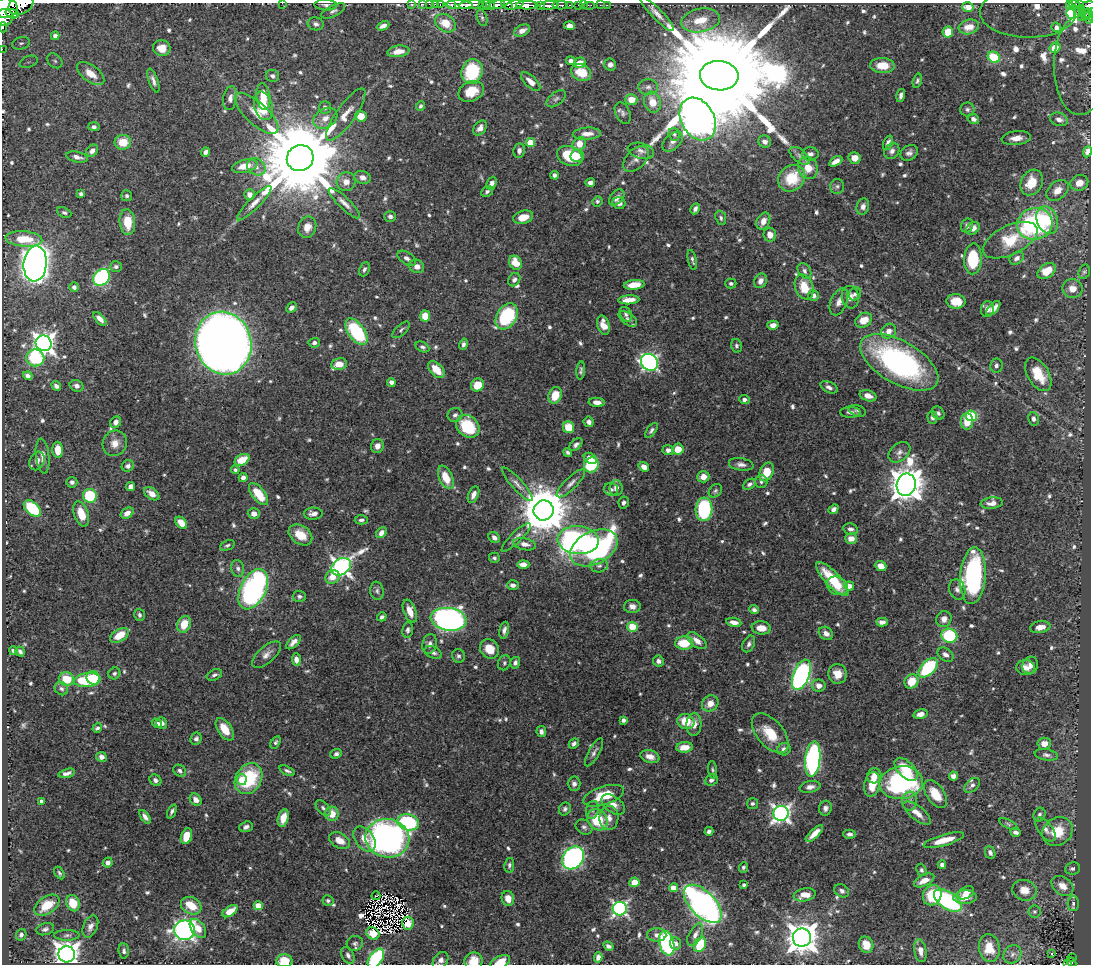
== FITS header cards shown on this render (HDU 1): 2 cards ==
NAXIS1  =                 1089
NAXIS2  =                  962

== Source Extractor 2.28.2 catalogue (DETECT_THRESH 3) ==
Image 1089 x 962 px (HDU 1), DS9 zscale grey, 1 PNG px = 1 image px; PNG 1093 x 966 px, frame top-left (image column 1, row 962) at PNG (2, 3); each listed source drawn as its Kron ellipse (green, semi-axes under 4 px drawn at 4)
Background 0.753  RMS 0.0097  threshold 0.0292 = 3 sigma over >= 5 px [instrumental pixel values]
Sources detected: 752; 5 with non-positive FLUX_AUTO (blend fragments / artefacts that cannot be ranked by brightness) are neither listed nor drawn; of the other 747, the 500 brightest by FLUX_AUTO listed and drawn (247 fainter detections omitted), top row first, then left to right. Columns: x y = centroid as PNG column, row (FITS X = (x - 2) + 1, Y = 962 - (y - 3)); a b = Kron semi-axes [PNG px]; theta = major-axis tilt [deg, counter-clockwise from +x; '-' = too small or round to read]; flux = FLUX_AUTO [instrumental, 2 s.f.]
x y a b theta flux
282 3 2 2 - 3.2
411 4 3 2 - 11
423 4 3 2 - 8.6
429 4 2 2 - 10
435 4 2 2 - 11
1079 4 3 3 - 72
21 5 13 9 25 960
326 5 11 5 -3 2.2
440 5 3 2 - 18
451 5 3 3 - 38
459 5 14 4 -2 760
471 5 12 3 5 910
482 5 4 3 - 61
486 5 5 3 - 88
490 5 4 3 - 110
497 5 8 3 8 460
507 5 6 4 -31 290
514 5 9 4 17 380
527 5 11 4 0 1100
540 5 4 3 - 140
549 5 9 3 6 550
560 5 8 3 -1 160
569 5 3 2 - 43
579 5 3 3 - 27
583 5 2 2 - 6.6
589 5 6 2 0 12
600 5 2 2 - 5.9
607 5 2 2 - 3.8
1070 5 4 3 - 67
1074 5 5 3 - 99
1088 6 7 4 9 210
968 7 6 5 - 2.6
6 8 12 9 5 2100
1081 8 3 2 - 14
333 11 13 5 27 2.3
1028 12 48 25 -1 220
1083 13 3 2 - 8
1088 13 4 2 - 36
12 14 7 4 -19 250
657 14 23 5 -46 4.9
1071 14 5 3 - 4.6
1086 15 3 2 - 25
1082 16 2 2 - 1.5
4 17 8 8 - 1000
1088 17 6 3 90 43
482 18 8 5 -75 1.6
701 20 19 11 11 16
445 23 11 8 -32 12
316 24 8 6 -12 2.1
383 26 6 4 25 3.5
569 26 5 4 - 4.2
3 27 5 2 - 100
969 27 10 7 16 7.1
1056 27 5 4 - 3
522 31 8 5 25 4.3
948 32 5 5 - 15
55 36 4 4 - 2.4
21 43 9 6 17 2
162 48 9 8 - 7.6
1055 48 6 4 31 5.9
2 49 2 2 - 4.9
398 51 11 5 7 6.1
994 57 6 5 - 23
55 61 8 6 -43 2.3
571 61 4 4 - 3.3
29 62 9 5 19 2.7
580 63 6 5 - 8.1
610 65 6 6 - 2.7
882 65 12 7 -3 12
1080 65 49 26 -90 210
472 71 13 10 72 45
91 73 16 8 -36 8.9
581 73 10 8 -27 16
272 76 6 6 - 2.1
719 76 19 14 -6 37000
153 81 12 4 -70 3
917 81 7 4 75 1.4
531 82 12 5 -44 6
648 87 9 8 - 2.9
471 91 13 10 25 13
901 95 7 3 76 2.2
263 97 13 7 -82 12
230 98 12 7 80 3.5
556 99 11 6 39 2.1
631 99 6 5 - 9.3
653 102 10 8 -72 10
263 106 14 9 -75 20
420 106 5 4 - 1.6
325 107 6 6 - 2.2
967 109 7 7 - 1.9
256 113 28 11 -43 11
623 113 11 7 -65 2.3
346 114 31 9 55 9.4
361 116 6 5 - 10
325 118 13 9 31 5.8
698 119 22 16 -61 1900
973 119 6 5 - 2.3
1059 119 9 6 -18 3.4
94 127 6 4 -2 1.7
480 128 8 5 55 3.3
587 134 14 6 3 5.6
674 134 6 5 - 1.6
1016 138 14 7 6 7.3
765 141 6 6 - 3.5
123 142 8 7 - 13
672 142 12 7 43 3.5
530 143 4 4 - 19
888 143 8 4 68 2.8
579 144 7 6 - 9.3
92 151 7 5 46 3
519 151 7 5 83 2.6
641 151 13 7 -14 3.5
892 151 8 7 - 3
205 152 4 4 - 2.3
1087 152 6 4 67 2.3
909 153 9 7 32 2.9
810 154 8 6 1 3.1
570 156 13 9 -23 25
577 156 7 6 - 6.1
800 156 12 6 -39 3.2
77 157 11 5 -13 3.7
300 158 13 13 - 14000
855 158 6 5 - 7.2
636 159 15 9 46 4.7
836 161 7 4 29 4.9
245 166 13 6 14 10
256 167 10 8 -34 4.1
808 168 11 9 -73 12
554 175 4 4 - 2.2
363 177 8 6 -17 3.6
792 178 14 12 42 23
346 182 9 9 - 5
1032 182 13 10 62 15
492 183 7 5 67 3.1
590 183 5 4 - 3.6
1079 183 9 7 22 6.6
837 186 7 6 - 1.8
1057 190 13 8 41 7
487 191 6 5 - 1.5
81 194 4 4 - 2
250 195 5 5 - 4.7
127 196 5 5 - 1.6
617 197 9 6 48 4.3
597 201 5 5 - 1.7
254 203 23 5 45 5.7
344 203 21 5 -44 4.4
619 203 6 6 - 3.7
863 206 8 6 74 3.3
695 209 6 4 62 2.3
64 212 7 5 -23 1.5
390 216 6 5 - 2
523 217 10 6 14 8.6
721 218 7 5 -68 1.5
1047 220 14 10 -68 22
763 221 9 6 63 5.6
127 222 13 7 -85 16
1035 224 18 16 14 110
967 226 7 6 - 2.7
307 227 11 9 71 5.9
973 228 7 5 36 5.5
770 235 7 6 - 5.4
24 239 18 7 -4 16
1010 240 29 14 26 28
407 258 10 6 -34 3.1
1017 258 8 5 36 3.1
973 259 15 9 87 34
692 260 10 3 -77 1.8
515 263 7 6 - 11
35 264 18 11 84 900
417 266 7 6 - 4.7
116 267 6 5 - 1.6
364 269 7 5 67 2.1
804 271 8 6 -58 2.2
1047 271 10 6 37 15
1084 272 7 5 73 1.5
101 277 9 7 43 89
514 280 7 5 55 2.2
760 281 7 6 - 4.2
731 283 5 5 - 1.5
634 285 10 5 6 12
74 287 5 5 - 2.3
804 287 13 9 -70 13
1072 289 10 9 - 6.3
855 294 7 6 - 1.7
814 295 6 5 - 3.2
850 297 11 8 -79 5.4
629 300 10 4 4 6.8
956 301 9 7 -5 11
839 302 14 8 67 4.7
291 308 6 4 44 2.5
993 308 9 4 47 5.3
987 309 8 6 78 4.7
626 314 8 5 -62 1.8
425 316 5 5 - 14
507 316 14 9 58 61
100 319 8 4 -47 4.1
628 319 10 5 -35 2.2
864 320 9 7 31 9.7
603 325 10 6 -73 7.8
773 325 5 4 - 4.3
401 330 11 5 42 1.6
889 331 8 7 - 4.8
356 332 15 8 -54 51
44 343 8 7 - 470
223 343 32 28 -75 1400
314 343 6 5 - 2.3
463 344 6 4 74 1.8
736 346 7 5 -76 1.5
422 347 7 5 -26 1.6
35 358 9 8 - 42
649 362 9 8 - 200
899 362 43 21 -30 160
339 364 8 5 8 8.1
996 365 7 6 - 2.4
436 370 10 6 -45 11
581 371 9 4 86 1.6
1038 374 18 10 -59 19
28 376 5 4 - 2.4
391 382 4 4 - 3
478 385 7 6 - 13
56 386 5 4 - 2.3
77 386 7 5 -23 3.1
829 387 9 5 -26 2.4
555 395 9 6 71 13
868 396 8 5 -17 5.1
744 400 5 4 - 2.5
597 402 8 4 -6 4
857 411 9 5 -17 1.5
850 412 10 5 0 2.6
938 413 7 5 -50 1.9
455 415 7 7 - 2.5
971 416 5 5 - 52
932 417 6 5 - 1.9
1034 419 6 5 - 2.5
967 421 8 6 90 11
116 422 6 5 - 3.1
589 422 5 5 - 2.7
468 426 13 10 -41 32
569 427 6 5 - 13
651 430 8 4 55 1.7
115 443 13 12 - 6.9
576 445 8 5 43 2
377 446 7 6 - 4.8
678 449 6 5 - 9
58 450 8 5 -87 11
668 450 5 5 - 3.2
568 452 4 4 - 1.5
899 452 12 8 40 3.4
43 456 17 6 -84 5.4
590 458 7 5 -35 6.7
242 460 8 5 29 12
37 461 10 7 66 4.1
741 464 12 6 -9 3.2
591 465 7 7 - 44
128 466 6 5 - 2.3
644 467 5 4 - 4.5
235 470 4 4 - 1.5
767 472 10 6 65 14
446 477 12 6 -66 13
703 477 6 5 - 6.5
243 478 4 4 - 3.3
72 482 5 5 - 2
761 482 6 6 - 1.7
571 483 19 6 44 4
517 484 22 5 -48 4.2
749 484 7 5 31 2.3
906 485 11 9 78 1500
131 486 5 4 - 4.3
616 488 8 6 83 3.7
611 489 7 6 - 2.2
715 491 7 5 49 1.5
152 494 8 5 -36 6.4
259 494 13 6 -51 18
473 495 9 5 67 3.9
90 496 7 7 - 42
624 503 6 5 - 1.9
992 503 11 5 6 4.1
32 508 10 6 -43 35
704 509 11 8 87 53
834 509 5 4 - 2.7
544 510 10 10 - 3600
127 513 7 5 33 4.8
81 514 13 7 -71 12
254 514 6 5 - 4
313 514 9 6 1 3.7
361 520 6 4 3 1.8
181 523 7 4 -48 10
850 529 7 5 -12 2.5
381 533 6 4 49 3.7
300 535 13 9 -35 13
516 537 20 5 45 3.7
494 538 6 5 - 2.8
851 539 6 5 - 6.1
578 540 20 14 -5 150
524 544 11 6 -12 4.1
227 545 8 5 22 1.4
594 548 25 16 27 210
494 558 5 5 - 1.5
523 564 6 4 1 4
599 566 9 6 9 2.5
881 566 6 4 -23 5.7
341 567 10 8 35 330
238 568 8 6 -76 2.4
973 576 28 12 86 120
332 577 7 6 - 9.8
832 579 22 7 -46 24
513 585 6 4 0 3
837 586 11 8 -29 8.8
849 586 5 4 - 4.6
253 589 21 12 63 170
957 589 10 8 -72 3.3
377 591 9 6 -82 1.9
299 596 7 5 -3 1.7
632 606 8 6 -2 3.6
754 610 5 4 - 2
410 611 12 6 -69 7.3
139 615 6 5 - 1.8
382 617 5 3 - 1.4
449 619 18 11 -8 270
944 619 8 7 - 4.1
734 622 7 4 -10 4.5
882 622 6 4 -3 3.4
184 624 8 6 68 15
633 627 5 5 - 17
1040 627 10 6 9 5.5
761 628 9 6 -7 7.6
408 630 8 5 83 2
504 630 8 4 77 2.4
826 633 8 6 -36 3.5
119 635 10 6 33 15
949 636 8 7 - 44
697 641 11 6 -37 5.4
293 642 9 4 44 3.5
684 643 9 6 2 19
430 644 10 7 77 3.1
749 644 9 5 63 2.2
489 649 10 9 - 12
13 651 4 4 - 1.9
20 651 5 4 - 1.9
433 652 9 6 -23 2.2
266 655 18 8 41 5
945 655 8 6 -35 3.1
458 656 7 6 - 1.9
296 660 6 4 -85 3.7
658 661 5 5 - 2.4
504 663 7 6 - 1.4
515 663 6 5 - 2.1
1030 665 9 7 62 3.7
928 668 12 6 46 55
1026 668 9 7 -6 3.8
114 673 6 5 - 1.7
837 674 10 9 - 7
214 675 8 5 25 2
801 675 16 8 69 210
93 678 7 6 - 22
66 679 8 6 -15 17
87 680 13 6 6 37
911 681 7 6 - 14
819 686 7 6 - 4.3
61 689 7 6 - 1.9
710 703 9 7 40 6.9
920 714 7 5 12 4.2
623 720 4 4 - 2
686 722 9 7 -24 15
157 723 5 4 - 2.4
162 723 6 5 - 2.8
694 724 12 7 87 6.1
97 728 5 4 - 1.6
225 729 13 7 -57 12
541 732 5 4 - 2.5
770 733 23 13 -49 19
196 739 6 5 - 2.2
275 742 6 4 57 1.5
574 743 5 4 - 2.1
1044 744 6 6 - 5.4
685 747 8 5 4 7.9
784 749 6 6 - 3.1
594 752 16 5 60 2.7
336 754 6 4 21 2.2
1046 755 12 5 -10 2.3
101 757 5 5 - 3.4
650 757 10 6 -15 5
813 759 18 7 84 160
906 769 14 8 -45 19
712 770 9 4 -82 1.4
180 771 7 5 -34 2
287 771 8 4 -23 1.7
67 773 8 4 15 3
874 776 7 7 - 6
953 776 4 4 - 4.7
249 779 16 12 59 47
155 780 6 5 - 2
242 780 5 5 - 12
711 780 6 5 - 1.7
901 783 22 16 7 110
574 784 7 6 - 2.5
872 784 12 7 78 14
972 785 9 5 41 2.6
810 787 10 6 11 3.7
935 794 16 9 -55 14
604 796 21 9 18 22
196 800 6 5 - 4.2
41 801 4 3 - 1.7
910 801 9 7 82 3.1
613 804 13 8 -37 4.9
752 804 5 5 - 1.5
323 808 9 5 -47 2
825 808 7 6 - 2.3
565 809 7 5 57 1.8
592 810 9 6 78 2.3
172 811 7 3 66 1.9
781 813 8 7 - 290
917 813 16 7 -39 5.9
332 814 7 7 - 10
1039 815 7 5 64 1.8
145 817 8 4 -54 2.8
283 818 9 5 75 8.7
609 818 12 9 81 4.9
597 820 11 9 -53 26
408 822 11 8 -14 58
1008 824 10 4 -27 1.4
246 827 7 5 19 2.3
584 827 9 7 -32 2.2
1046 829 14 7 -54 3.6
709 831 4 4 - 2
1016 832 5 4 - 2.1
1057 832 16 13 35 16
814 834 11 4 44 6.2
849 834 6 4 1 2
186 836 8 5 72 11
387 838 22 19 -9 260
364 839 14 9 -53 8.1
944 840 21 5 16 12
340 841 11 7 -27 7.5
990 853 6 5 - 2.3
573 858 12 10 52 180
108 862 5 4 - 3.1
509 865 7 5 79 1.6
942 865 4 4 - 2.4
743 867 5 4 - 1.4
1072 868 7 6 - 1.8
921 870 6 5 - 1.6
59 873 7 4 -58 1.4
924 880 11 5 25 7.1
634 882 5 5 - 11
744 885 4 3 - 1.4
1062 886 12 8 -39 6.1
673 888 4 4 - 12
1024 890 12 10 -19 8
842 891 8 6 -34 2.6
966 893 9 5 30 5.9
805 895 11 6 10 8.2
932 895 10 9 - 27
376 896 4 2 - 2.2
965 897 12 6 5 9.1
508 898 7 6 - 6.5
328 901 5 5 - 1.7
948 901 15 8 -34 92
73 903 8 6 -66 15
1073 903 7 5 89 1.8
703 904 24 12 -46 280
47 905 14 8 35 18
191 906 11 8 -27 17
258 906 4 4 - 12
620 909 7 7 - 180
230 911 8 4 34 8.5
1034 912 6 6 - 1.4
408 923 6 5 - 5.4
90 926 11 7 67 4.1
198 928 11 6 -54 6.9
45 929 9 6 16 2.3
184 930 10 9 - 240
373 933 7 5 -32 2.5
21 935 6 5 - 2.5
67 935 13 5 1 2.4
657 935 9 6 -1 3.5
695 935 12 6 62 3.7
802 938 9 9 - 1200
355 943 8 7 - 2
667 943 12 7 -76 93
675 943 6 5 - 2.9
700 945 8 5 61 25
866 945 8 7 - 6.3
608 946 5 3 - 2
989 948 14 10 -82 14
124 951 7 5 -87 1.9
920 951 11 6 -80 4.8
1052 953 3 3 - 2.3
67 954 8 8 - 770
1012 954 10 8 49 3.3
348 955 9 6 -62 2.2
598 957 5 4 - 3.3
1072 957 3 2 - 12
376 958 11 6 54 70
440 960 9 6 51 3.5
284 961 8 6 3 14
474 961 9 8 - 11
500 962 10 6 24 11
1071 962 6 3 -50 35
1068 963 3 3 - 25
At the frame edge (FLAGS 8, measured only in part): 30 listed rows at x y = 282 3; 411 4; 423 4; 429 4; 435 4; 1079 4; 21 5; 440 5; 459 5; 471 5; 497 5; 507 5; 514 5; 527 5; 1088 6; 6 8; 1028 12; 4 17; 1088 17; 3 27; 2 49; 1080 65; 1087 152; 376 958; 440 960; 284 961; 474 961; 500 962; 1071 962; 1068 963
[247 fainter detections neither listed nor drawn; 5 non-positive-flux detections neither listed nor drawn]